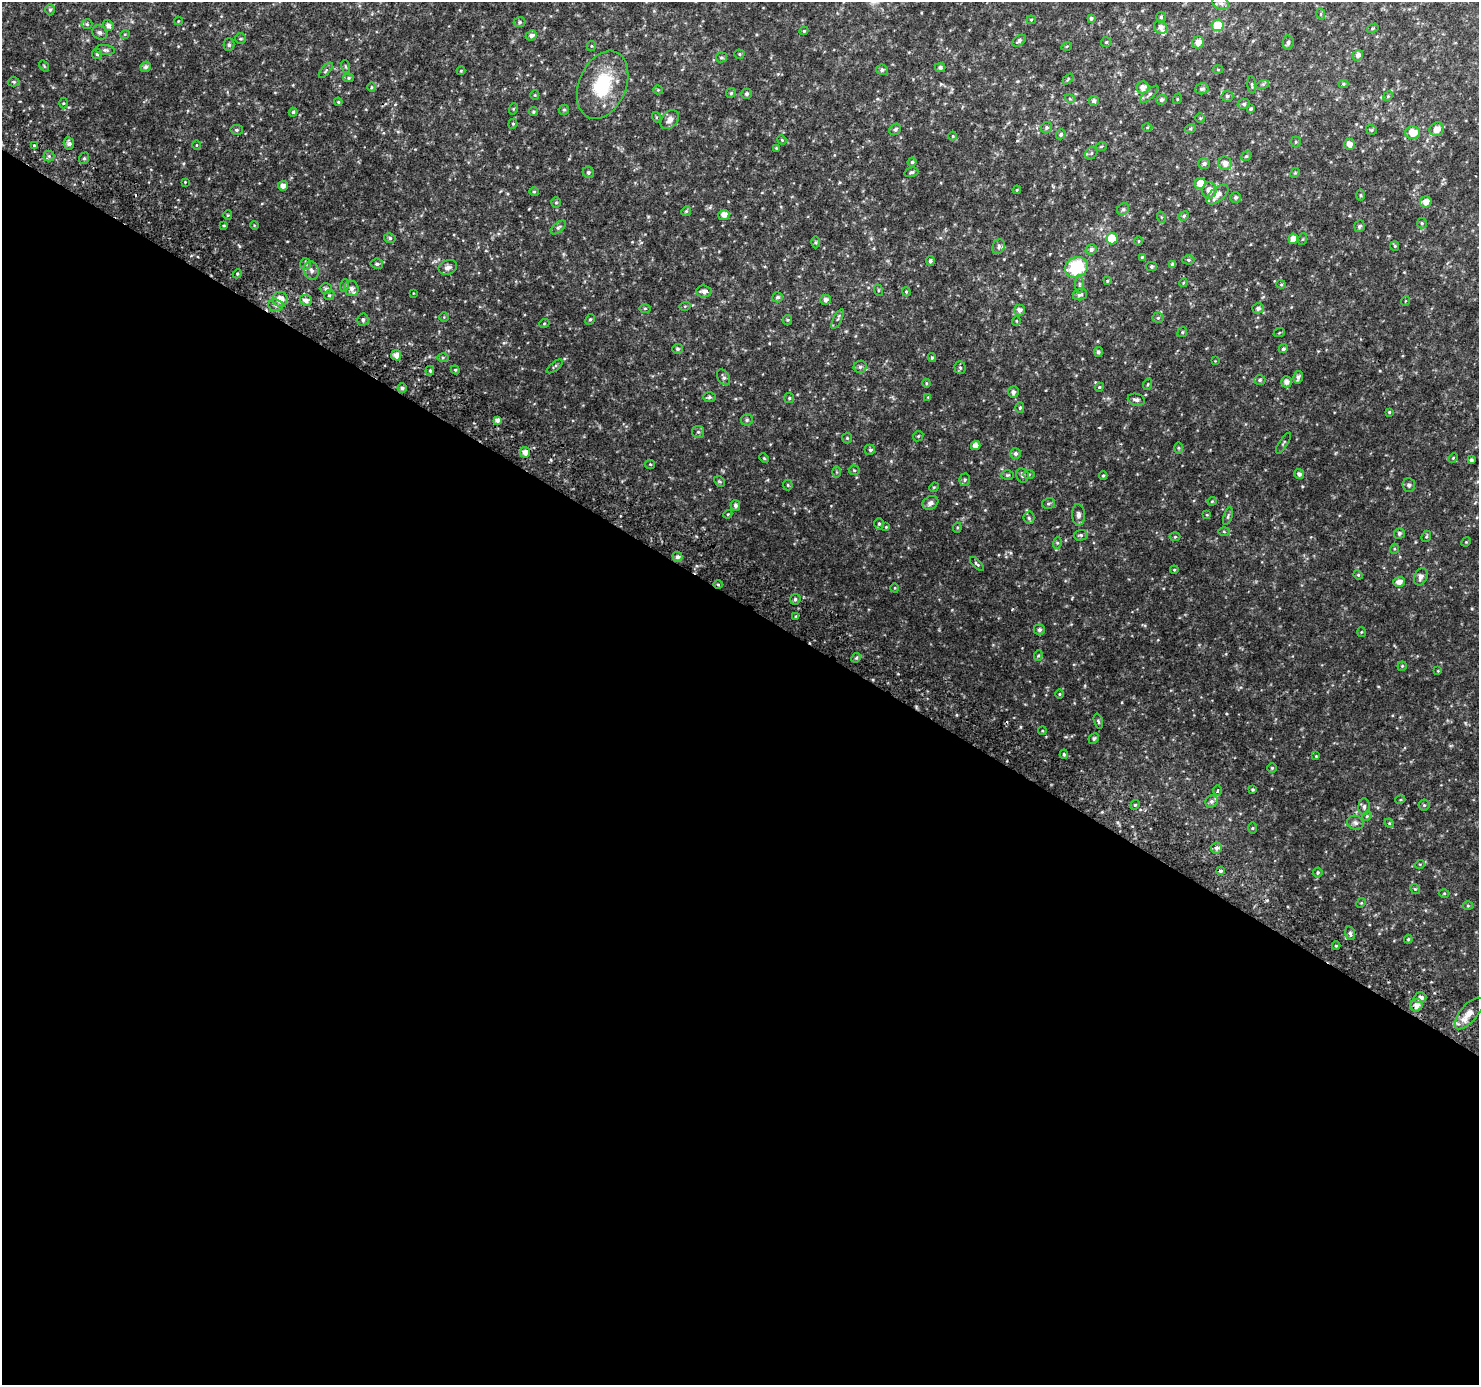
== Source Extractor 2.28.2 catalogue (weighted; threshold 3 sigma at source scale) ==
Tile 14 of 4 x 4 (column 2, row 4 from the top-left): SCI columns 1508-2984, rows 290-1672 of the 5961 x 6042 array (HDU 1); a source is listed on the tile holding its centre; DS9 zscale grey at full resolution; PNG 1481 x 1387 px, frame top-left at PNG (2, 2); each listed source drawn as its Kron ellipse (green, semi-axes under 4 px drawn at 4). Shown black and unused: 57% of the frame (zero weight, under 2 of 3 exposures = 2% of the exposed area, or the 3 px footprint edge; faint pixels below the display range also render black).
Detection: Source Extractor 2.28.2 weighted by HDU 2 'WHT'; one run over the whole footprint, this tile lists its part. Background 0.0376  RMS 0.0091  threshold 0.0411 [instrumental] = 3 sigma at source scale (4.5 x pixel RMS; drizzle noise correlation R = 1.50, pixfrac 1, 0.0396/0.0396 arcsec/px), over >= 5 px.
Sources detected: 305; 2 cosmic-ray / hot-pixel residue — neither listed nor drawn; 7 inside a brighter listed object's ellipse — not listed separately; the other 296 listed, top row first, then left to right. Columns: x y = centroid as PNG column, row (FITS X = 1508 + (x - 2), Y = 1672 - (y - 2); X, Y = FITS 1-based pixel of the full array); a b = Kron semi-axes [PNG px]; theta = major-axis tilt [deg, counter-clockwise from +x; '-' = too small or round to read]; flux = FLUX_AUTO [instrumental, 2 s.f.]
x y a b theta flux
1221 3 8 6 -21 3.6
50 10 6 5 - 1.3
1321 14 5 3 - 0.96
1161 17 5 4 - 1.4
1091 18 4 4 - 1.8
1031 20 5 4 - 1
178 21 4 2 - 0.54
520 22 6 5 - 1.4
87 24 5 5 - 1.3
108 25 6 5 - 3.1
1217 25 6 5 - 25
1161 27 7 6 - 4.1
1373 28 6 4 31 1
804 31 4 4 - 0.96
100 33 8 6 -41 2.4
125 34 5 3 - 0.76
531 36 6 5 - 2.9
240 39 5 5 - 1.4
1019 41 8 5 36 2.4
1106 42 5 5 - 1.2
1198 42 6 6 - 6.7
1288 42 7 5 85 1.8
229 45 6 5 - 1.7
591 46 5 4 - 1.1
1067 46 5 3 - 0.76
105 50 9 5 -6 2.1
97 54 5 5 - 1.5
739 54 5 4 - 1.1
1358 55 5 5 - 4.2
721 57 5 5 - 1.3
44 66 6 3 -54 0.87
146 67 5 5 - 2.2
346 67 6 3 -71 0.79
940 68 5 4 - 2
1218 69 5 3 - 0.88
326 70 9 4 50 1.6
882 70 6 5 - 2.1
461 71 4 4 - 0.72
349 78 5 4 - 1.5
1068 79 6 3 47 1
14 82 6 4 -1 1.2
1263 84 6 4 18 1.2
1343 84 5 4 - 1.3
603 85 35 23 67 50
1252 85 8 3 -86 1.1
371 87 4 3 - 0.84
1143 87 6 6 - 5.7
1202 89 7 5 15 2.3
658 90 4 4 - 0.83
731 93 5 4 - 1.4
747 94 5 5 - 1.8
1149 94 12 4 44 2.4
535 95 4 4 - 0.93
1227 96 6 5 - 2.1
1388 96 5 4 - 0.95
1070 99 5 3 - 0.85
1177 99 5 3 - 0.76
1162 100 5 5 - 2.6
1094 101 5 5 - 2.5
338 102 4 3 - 0.97
63 103 5 3 - 0.9
1244 104 6 5 - 1.7
513 109 6 3 72 0.91
1251 109 3 3 - 1.2
564 110 5 5 - 1.5
293 112 4 4 - 1.3
533 112 4 4 - 1.3
656 117 5 3 - 0.88
1200 118 5 5 - 1
670 120 10 8 47 4.9
513 124 5 4 - 1.2
1046 128 6 5 - 1.9
1147 128 5 3 - 0.9
895 129 6 5 - 2
1190 129 5 3 - 1.1
1437 129 7 6 - 7
237 130 6 5 - 1.6
1371 130 6 4 -21 1.3
1413 133 7 6 - 12
1061 134 5 4 - 1.4
953 136 4 4 - 0.84
782 140 5 4 - 0.91
1296 142 5 5 - 1.1
69 143 6 5 - 3.7
1349 144 6 5 - 5.2
34 145 3 3 - 0.93
196 145 5 3 - 0.77
1101 147 6 3 20 0.97
776 148 3 2 - 0.67
1091 153 7 5 47 1.7
49 156 5 5 - 1.8
1246 156 5 4 - 1.1
84 158 6 5 - 1.8
912 162 4 4 - 1.2
1225 163 7 6 - 5.9
1204 164 6 5 - 1.8
588 172 6 5 - 1.8
911 172 7 4 13 1.7
1295 173 5 4 - 0.95
185 182 3 3 - 0.64
1200 183 6 5 - 9.8
283 186 5 4 - 4.5
1017 190 4 3 - 0.94
1209 190 8 7 - 6.9
534 192 5 4 - 1.1
1217 195 13 7 39 6.7
1361 195 6 4 -89 1.1
1236 197 5 5 - 2
556 202 5 5 - 1.2
1426 202 6 5 - 6.2
1123 209 6 5 - 1.5
686 211 5 4 - 1.2
228 215 5 4 - 0.83
724 215 5 5 - 5.5
1184 216 5 4 - 1.4
1161 217 6 3 -71 0.9
1422 223 5 5 - 1.2
224 225 4 3 - 0.92
254 225 4 3 - 0.73
1360 226 6 5 - 2
558 227 9 5 40 1.9
390 238 6 4 -17 1.8
1112 239 6 5 - 28
1293 239 5 5 - 7.1
1303 239 6 4 70 1
1139 241 5 3 - 0.75
816 242 6 4 90 1.2
1395 246 5 4 - 0.95
999 247 8 6 62 2.1
1091 249 5 5 - 2.5
1142 257 4 4 - 0.93
1188 260 6 4 -1 1.5
930 261 5 4 - 2
306 264 6 5 - 1.6
377 264 6 5 - 2.2
1173 265 4 4 - 3
1151 266 5 4 - 1.6
448 267 9 7 21 3.5
1076 267 12 10 23 45
311 271 9 7 -76 3.6
237 274 4 3 - 0.98
1107 281 4 4 - 0.89
1183 283 4 3 - 0.69
1281 284 5 4 - 1
345 285 6 4 71 1.2
1079 285 9 4 90 2.1
351 288 8 7 - 3.3
326 289 6 5 - 2.1
878 290 6 4 -72 0.99
704 291 7 6 - 3.9
906 292 4 4 - 0.92
413 293 3 2 - 0.54
1080 294 7 5 17 2.7
329 295 5 4 - 1.2
778 297 5 5 - 2
280 299 7 7 - 10
306 300 6 5 - 4.5
825 300 5 5 - 3.2
1405 301 5 3 - 0.62
276 305 7 6 - 3
685 306 6 3 17 0.99
645 308 5 3 - 1
1258 308 6 5 - 2.2
1019 310 5 5 - 3.7
444 317 4 4 - 0.87
1158 318 5 5 - 1.3
363 319 6 5 - 2.2
590 319 6 4 65 1.2
838 319 11 3 62 1.5
788 320 5 4 - 1.1
1016 321 5 4 - 1
544 324 5 3 - 0.77
1182 332 5 4 - 1.2
1279 333 6 3 19 0.75
677 349 5 5 - 1.8
1283 349 5 4 - 1.6
1098 352 5 4 - 1.8
396 355 5 5 - 5.2
443 357 6 4 1 1.2
932 358 4 4 - 1.4
1215 361 4 4 - 0.67
555 366 10 3 40 1.3
860 367 6 6 - 2.2
960 368 6 5 - 1.7
455 370 4 4 - 0.94
430 371 5 4 - 1.1
724 377 9 5 -60 2.5
1298 377 6 4 75 2.6
1260 380 5 5 - 1.5
1286 382 5 5 - 4.5
926 383 4 4 - 0.95
1148 384 5 3 - 0.88
1099 387 5 4 - 1
402 388 5 4 - 2.4
1013 392 6 5 - 2.5
709 397 6 5 - 1.7
928 397 4 4 - 0.77
789 398 5 5 - 1.2
1136 400 9 6 -14 3.3
1020 407 5 4 - 1.5
1389 412 4 3 - 0.89
497 420 4 4 - 3.5
747 420 6 5 - 1.7
698 432 6 6 - 1.7
918 436 5 4 - 1.1
847 438 5 5 - 1.2
1283 443 12 3 56 1.3
976 446 5 4 - 6.5
1179 448 6 4 -89 1.3
870 450 5 5 - 1.9
525 452 5 5 - 5.6
1015 453 5 5 - 2.1
764 458 5 4 - 1
1453 458 5 4 - 1
1471 460 4 3 - 2.2
650 464 5 4 - 1
854 470 5 5 - 1.1
837 472 6 4 -89 0.93
1029 474 6 4 2 1
1299 474 5 5 - 3
1008 475 6 4 1 1.3
1022 475 7 6 - 2.3
1103 476 4 3 - 1.2
965 480 6 5 - 1.7
719 481 6 4 -43 1.2
788 485 5 5 - 1.1
1409 485 7 6 - 2.1
934 487 5 4 - 0.89
1212 501 4 4 - 0.83
930 503 8 6 29 3.4
1048 503 6 5 - 1.7
735 505 5 5 - 2.3
728 514 4 3 - 0.88
1078 515 11 6 -87 3.9
1207 515 4 3 - 0.67
1228 516 9 3 71 1.5
1029 518 6 5 - 1.7
879 524 6 5 - 1.3
886 527 4 4 - 0.69
957 528 5 3 - 1
1224 532 6 4 -2 1.1
1399 533 5 5 - 2.5
1081 535 7 5 2 1.9
1426 536 6 4 68 1.3
1175 537 5 3 - 0.9
1466 542 5 4 - 0.89
1057 543 6 3 73 1
1394 549 5 3 - 0.83
677 557 5 5 - 2.9
977 564 9 3 -45 1.4
1174 570 4 4 - 1
1358 575 5 4 - 1
1421 577 9 6 67 3.3
1399 582 6 5 - 5.3
718 584 5 3 - 1
895 588 4 3 - 0.68
795 599 6 5 - 1.6
796 616 4 4 - 1.1
1039 630 5 5 - 2.3
1361 632 5 3 - 0.78
1038 655 5 4 - 1.1
856 658 5 4 - 1.3
1402 666 4 4 - 1.1
1438 671 4 4 - 0.67
1060 694 5 3 - 0.87
1098 721 7 4 -75 1.6
1042 731 4 3 - 0.82
1094 738 5 5 - 1.5
1064 754 4 4 - 1.4
1316 756 4 4 - 0.9
1272 768 4 4 - 1.2
1253 790 4 4 - 1.3
1218 791 5 3 - 1.2
1400 800 5 3 - 0.84
1211 801 6 6 - 2.5
1135 805 5 4 - 1.2
1424 805 5 5 - 1.2
1364 807 8 5 88 2.1
1367 816 5 4 - 1.1
1355 823 8 7 - 2.9
1389 823 5 4 - 0.92
1253 828 6 4 89 1
1216 848 5 5 - 2.7
1420 864 5 3 - 0.76
1221 871 3 3 - 6.1
1318 872 5 5 - 1.4
1415 889 5 4 - 1
1444 893 5 3 - 0.72
1361 903 5 4 - 0.86
1468 906 5 3 - 0.91
1350 933 7 5 -72 2.3
1408 939 4 4 - 1
1336 946 4 4 - 1.1
1420 998 6 5 - 4.1
1417 1005 6 6 - 6.3
1469 1013 19 8 50 11